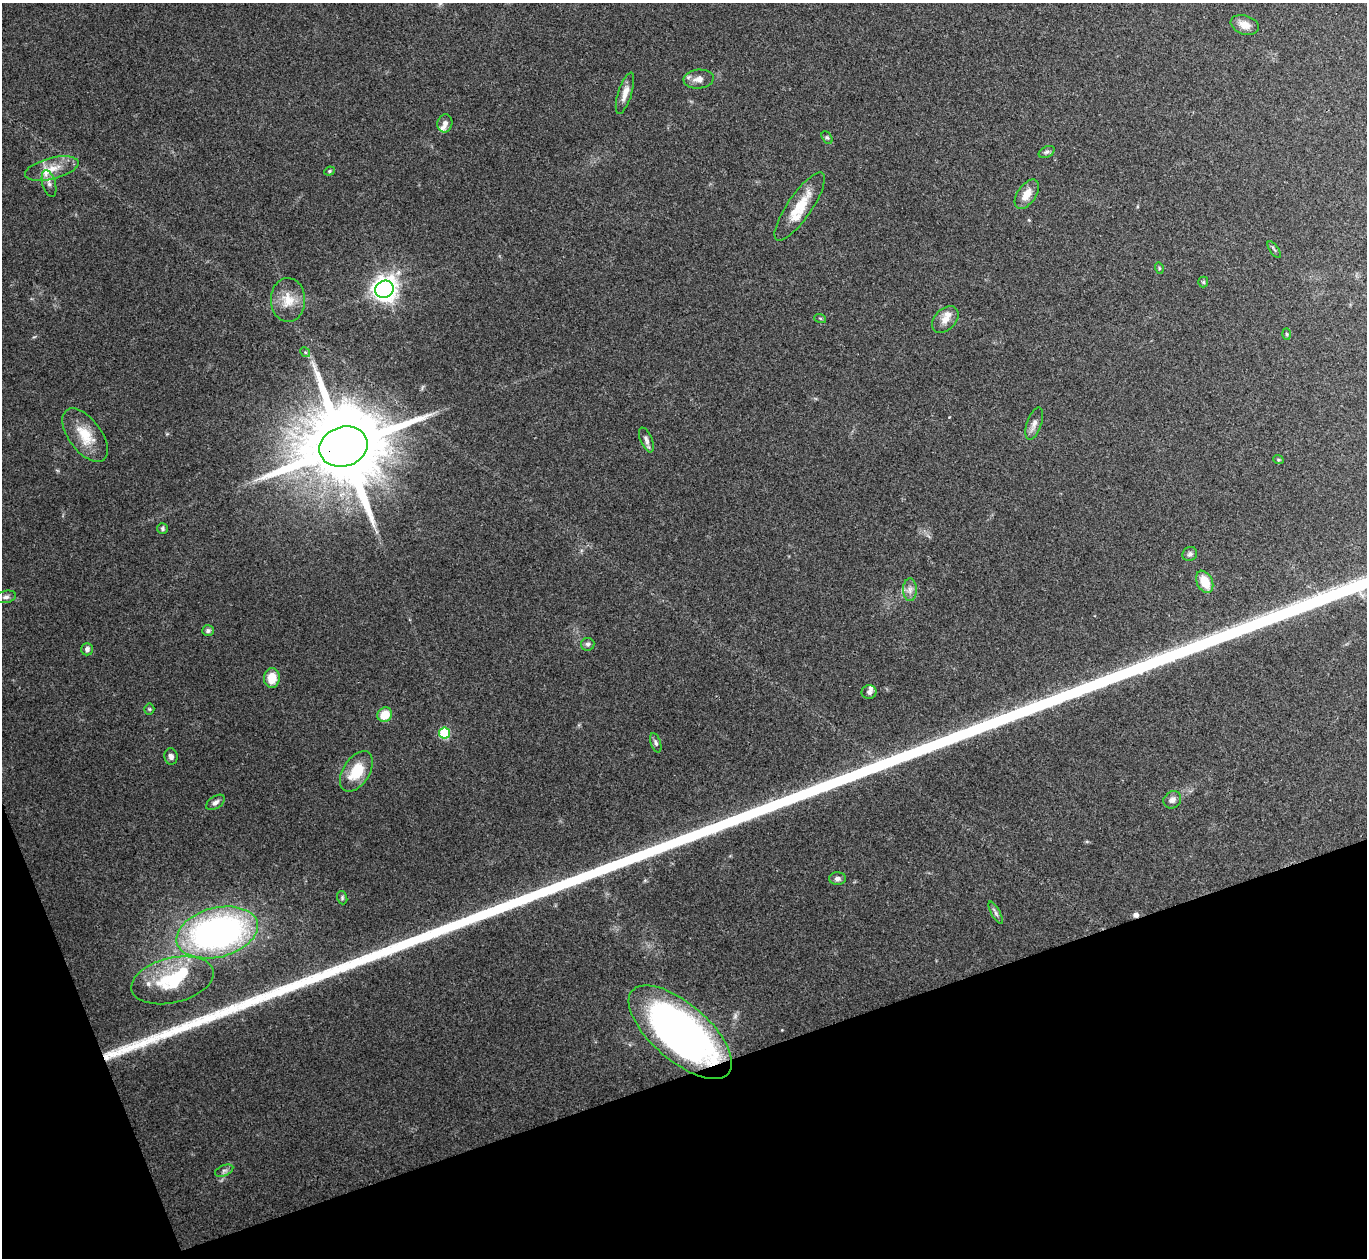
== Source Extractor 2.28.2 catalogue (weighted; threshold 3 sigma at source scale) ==
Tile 14 of 4 x 4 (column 2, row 4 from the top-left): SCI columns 1367-2731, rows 149-1404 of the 5462 x 5449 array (HDU 1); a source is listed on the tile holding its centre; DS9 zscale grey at full resolution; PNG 1369 x 1260 px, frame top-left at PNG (2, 3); each listed source drawn as its Kron ellipse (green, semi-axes under 4 px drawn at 4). Shown black and unused: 17% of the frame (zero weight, under 3 of 4 exposures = <1% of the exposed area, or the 3 px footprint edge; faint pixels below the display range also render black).
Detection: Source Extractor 2.28.2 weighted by HDU 2 'WHT'; one run over the whole footprint, this tile lists its part. Background 0.111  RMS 0.0065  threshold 0.0294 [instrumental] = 3 sigma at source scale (4.5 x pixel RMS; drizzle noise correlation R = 1.50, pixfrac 1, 0.05/0.05 arcsec/px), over >= 5 px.
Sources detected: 56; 1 inside a brighter object's white glare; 1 cosmic-ray / hot-pixel residue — neither listed nor drawn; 4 inside a brighter listed object's ellipse — not listed separately; the other 50 listed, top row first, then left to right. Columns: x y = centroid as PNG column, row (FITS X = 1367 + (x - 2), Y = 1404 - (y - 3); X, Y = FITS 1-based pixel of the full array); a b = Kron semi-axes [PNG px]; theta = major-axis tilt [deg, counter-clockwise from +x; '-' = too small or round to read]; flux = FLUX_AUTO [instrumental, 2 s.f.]
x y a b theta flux
1245 25 14 9 -18 6.1
699 79 15 9 5 5
625 93 21 7 73 5.7
445 123 9 7 79 3
827 138 7 5 -61 1.2
1047 152 8 5 27 1.5
52 168 27 10 14 11
329 171 5 4 - 0.93
49 184 14 6 -74 3.8
1027 194 17 9 56 7.8
800 207 40 12 55 18
1274 250 10 2 -55 1
1159 268 5 3 - 0.63
1203 282 5 5 - 0.93
384 289 9 8 - 560
288 300 22 17 -88 13
820 318 6 4 -19 0.8
945 320 15 10 46 6.5
1287 334 6 4 -88 0.81
305 352 5 4 - 0.86
1034 424 17 7 71 3.9
85 435 31 16 -53 17
646 440 13 5 -67 2.6
343 447 24 19 18 11000
1278 459 5 3 - 0.7
162 529 5 5 - 1.3
1190 554 7 6 - 1.8
1205 582 12 7 -64 12
910 590 11 7 -90 3.5
6 597 10 6 11 2.3
208 631 6 5 - 1.5
588 644 7 6 - 1.7
87 649 6 5 - 2.2
272 678 10 8 89 11
869 692 7 7 - 2.3
149 709 5 5 - 0.86
385 715 8 7 - 11
444 733 5 5 - 39
656 743 10 5 -71 1.7
171 756 8 6 -77 2.3
356 771 22 13 57 19
1172 800 9 8 - 2.9
215 802 10 6 34 2.4
837 879 8 6 2 2.3
342 898 7 5 -73 1.1
996 913 12 4 -62 1.8
217 932 41 24 14 220
173 980 42 22 13 37
680 1032 63 28 -41 330
224 1171 9 5 23 1.9
Overlapping masked pixels (flux is a lower limit): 2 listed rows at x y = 343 447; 680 1032